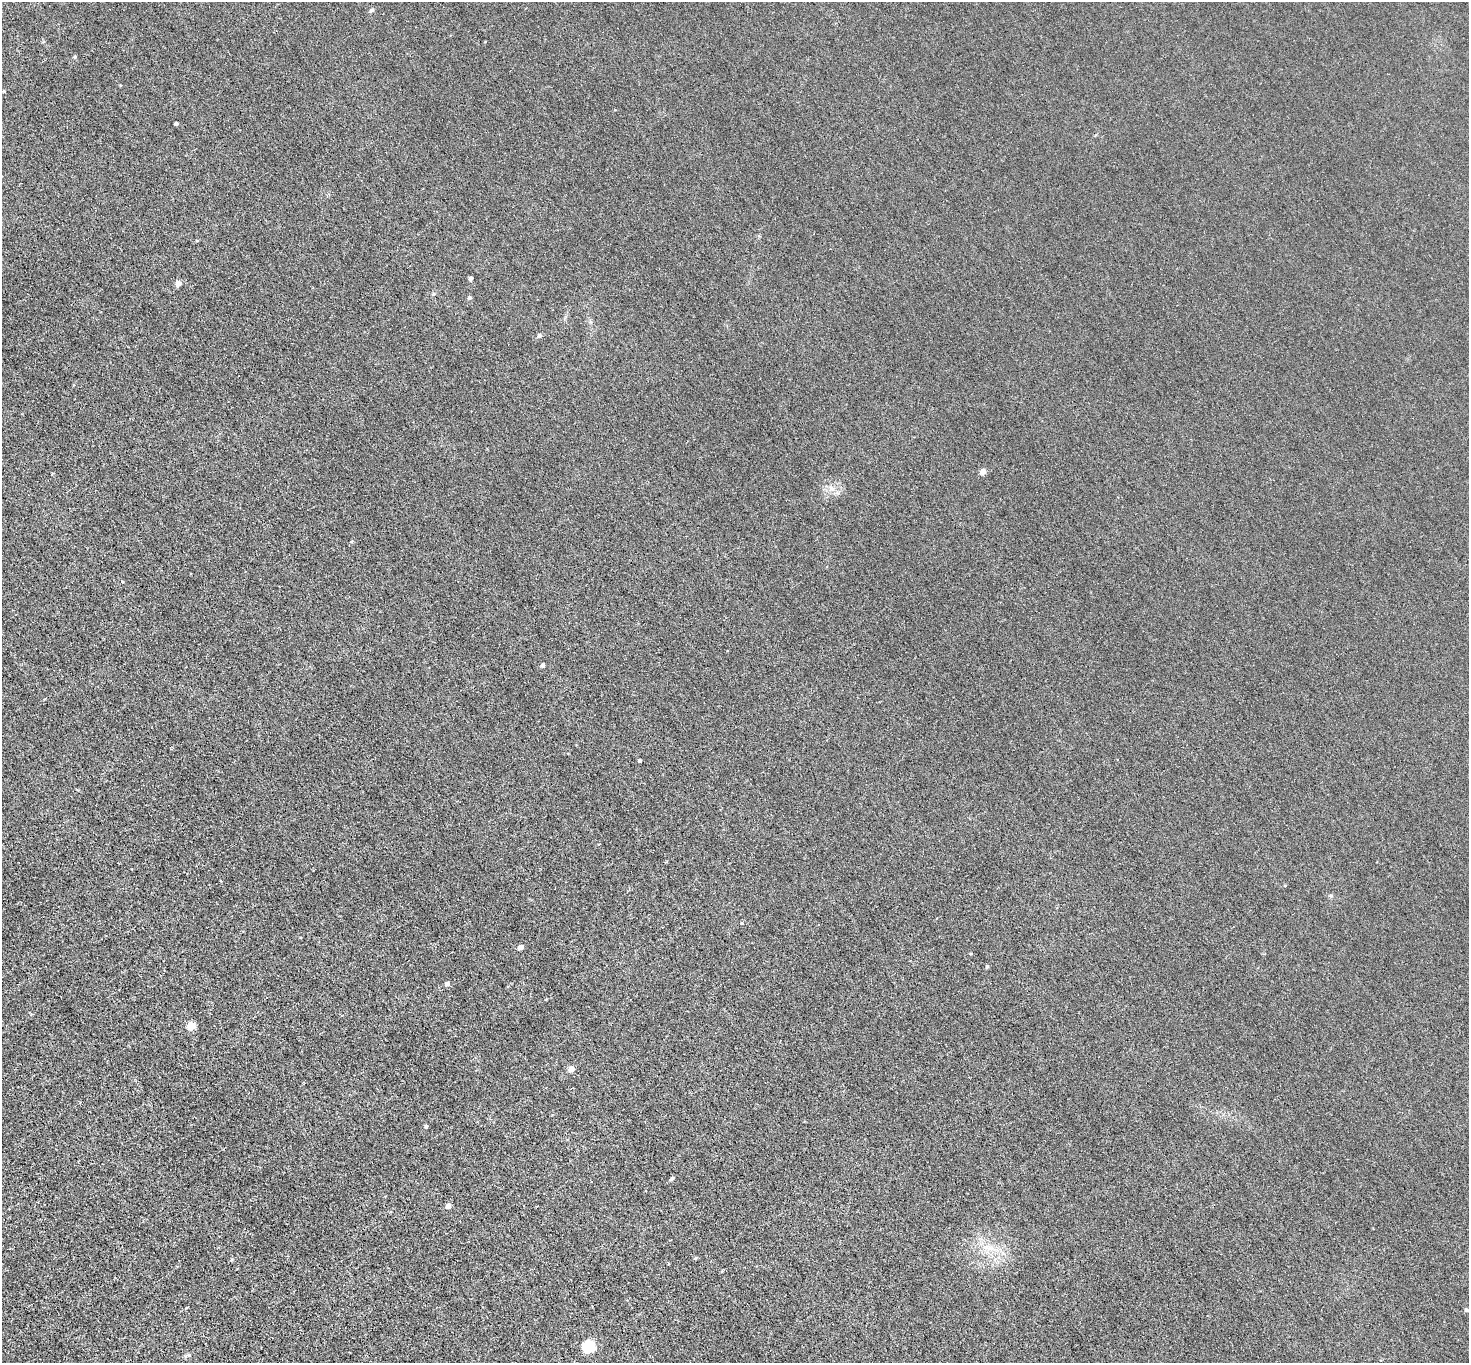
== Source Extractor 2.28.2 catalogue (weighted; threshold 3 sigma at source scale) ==
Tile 7 of 4 x 4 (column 3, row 2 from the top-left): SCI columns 2977-4443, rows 3043-4403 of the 5952 x 5945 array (HDU 1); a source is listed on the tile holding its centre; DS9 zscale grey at full resolution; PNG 1471 x 1365 px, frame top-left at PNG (2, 2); no overlay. Shown black and unused: <1% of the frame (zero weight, under 3 of 6 exposures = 3% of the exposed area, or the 3 px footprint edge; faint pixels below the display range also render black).
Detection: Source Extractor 2.28.2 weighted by HDU 2 'WHT'; one run over the whole footprint, this tile lists its part. Background 0.00453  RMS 0.0031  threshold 0.0128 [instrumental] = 3 sigma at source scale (4.09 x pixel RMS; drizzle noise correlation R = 1.36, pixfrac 0.8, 0.05/0.05 arcsec/px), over >= 5 px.
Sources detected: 28; all 28 listed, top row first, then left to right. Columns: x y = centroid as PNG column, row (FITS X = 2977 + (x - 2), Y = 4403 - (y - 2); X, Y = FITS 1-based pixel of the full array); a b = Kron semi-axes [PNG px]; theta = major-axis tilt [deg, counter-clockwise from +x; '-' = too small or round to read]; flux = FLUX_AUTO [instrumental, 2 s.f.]
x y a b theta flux
372 10 5 5 - 0.67
485 42 3 2 - 0.18
4 91 4 3 - 0.28
176 123 3 3 - 0.58
470 278 4 4 - 0.84
178 283 4 4 - 2.9
434 294 5 4 - 0.38
470 298 4 4 - 0.76
539 335 5 5 - 0.65
983 471 4 4 - 3
832 489 9 7 -44 1.4
352 541 5 3 - 0.3
122 581 4 2 - 0.22
543 665 4 4 - 0.72
640 761 3 3 - 0.44
521 947 4 4 - 2
971 954 4 3 - 0.24
987 966 4 4 - 0.44
447 983 5 5 - 0.83
191 1026 5 5 - 9.6
571 1069 4 4 - 3.1
426 1126 4 4 - 0.53
671 1179 7 4 38 0.5
448 1206 5 4 - 1.6
988 1248 11 5 -19 1.6
695 1258 5 4 - 0.28
1467 1310 4 4 - 0.56
589 1346 16 14 1 4.2
Unlisted compact peaks at least as high as the median listed source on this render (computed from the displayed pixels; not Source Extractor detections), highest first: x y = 75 57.